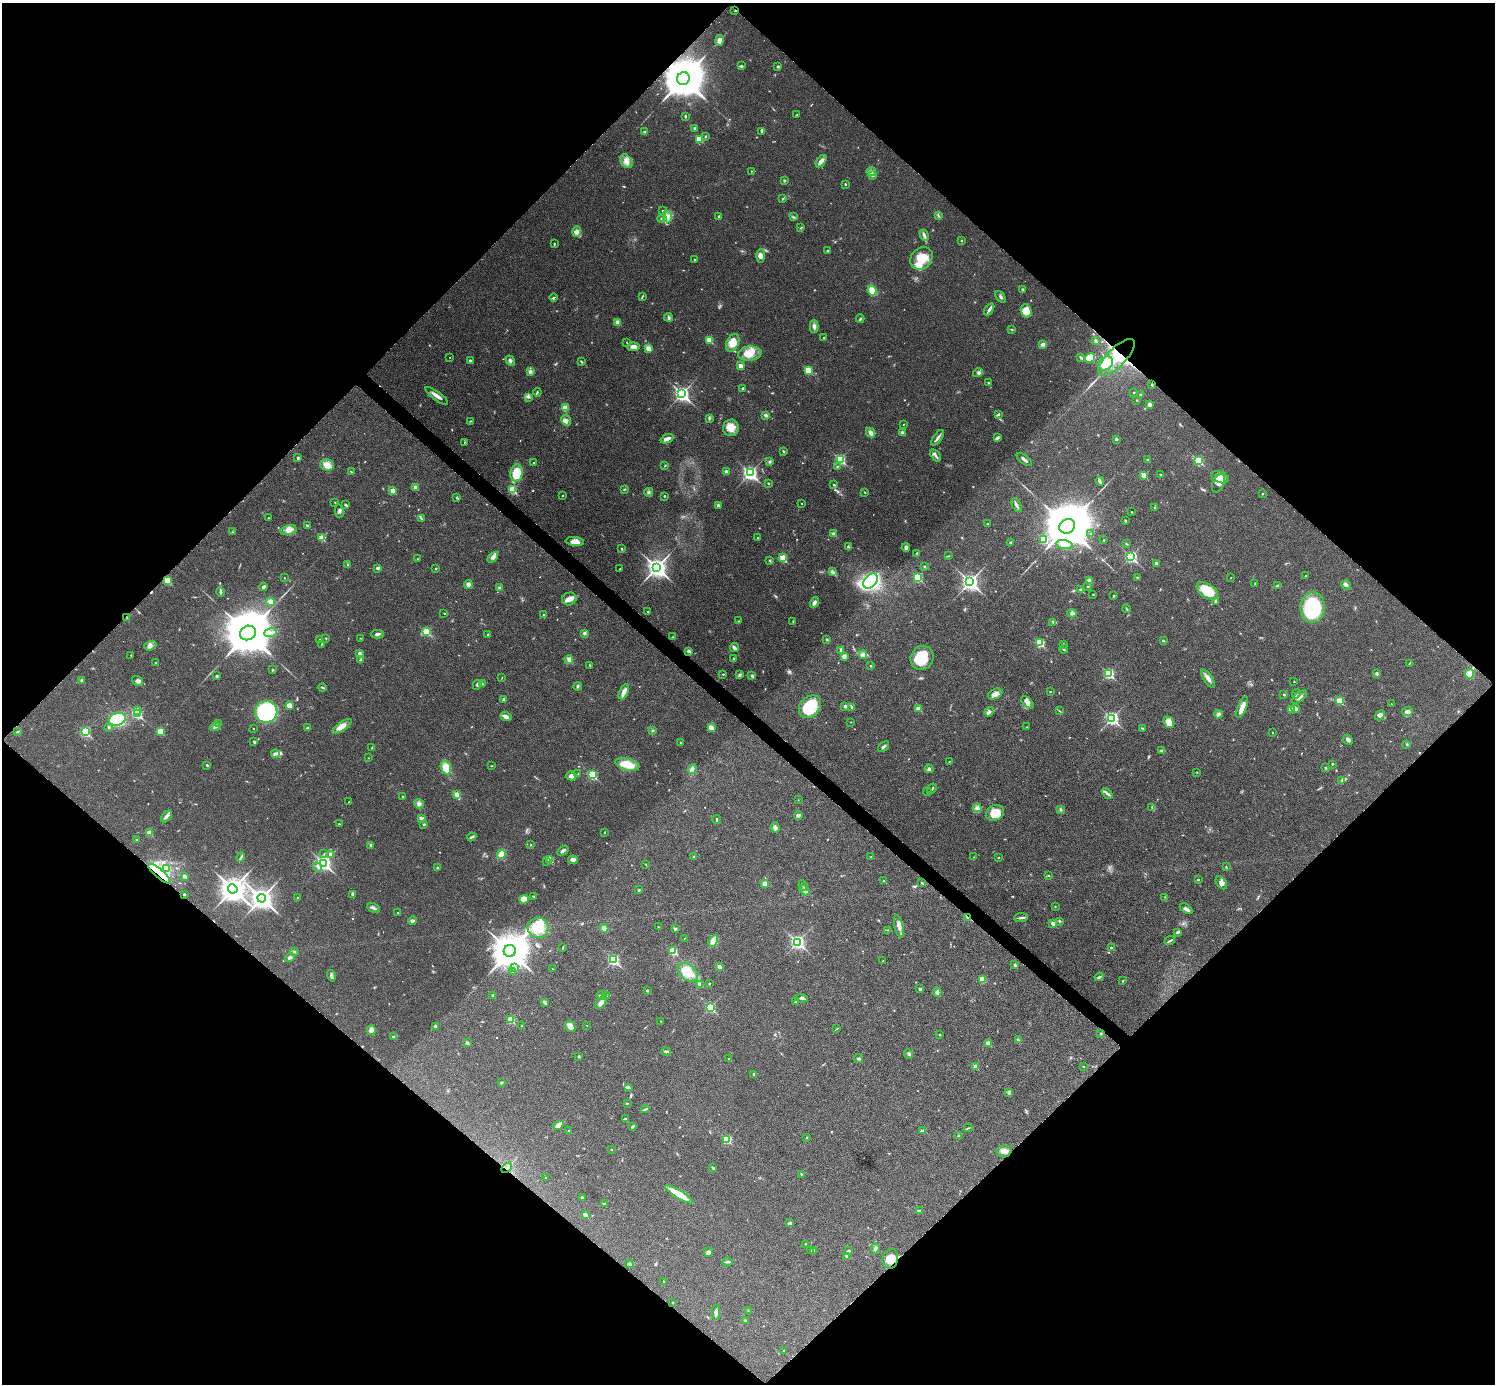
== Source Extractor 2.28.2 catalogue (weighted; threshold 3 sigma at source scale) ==
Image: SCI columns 14-5982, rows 305-5829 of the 5992 x 5993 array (HDU 1 of 3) = the unmasked area's bounding box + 8 px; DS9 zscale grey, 4 x 4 block average (1 PNG px = mean of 4 x 4 image px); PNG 1497 x 1386 px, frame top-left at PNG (2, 3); each listed source drawn as its Kron ellipse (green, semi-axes under 4 px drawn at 4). Shown black and unused: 51% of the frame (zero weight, under 6 of 11 exposures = <1% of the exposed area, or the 3 px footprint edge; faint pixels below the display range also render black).
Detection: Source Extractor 2.28.2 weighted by HDU 2 'WHT'. Background 0.0216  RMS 0.0026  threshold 0.0105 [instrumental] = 3 sigma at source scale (4.09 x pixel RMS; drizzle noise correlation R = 1.36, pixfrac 0.8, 0.05/0.05 arcsec/px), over >= 5 px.
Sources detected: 687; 10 too faint to see at this stretch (4 x 4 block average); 1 inside a brighter object's white glare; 6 cosmic-ray / hot-pixel residue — neither listed nor drawn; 14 coinciding with a brighter row at this scale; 25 inside a brighter listed object's ellipse — not listed separately; of the other 631, all 500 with FLUX_AUTO >= 0.626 (the completeness limit of this list) listed and drawn (131 fainter detections not listed), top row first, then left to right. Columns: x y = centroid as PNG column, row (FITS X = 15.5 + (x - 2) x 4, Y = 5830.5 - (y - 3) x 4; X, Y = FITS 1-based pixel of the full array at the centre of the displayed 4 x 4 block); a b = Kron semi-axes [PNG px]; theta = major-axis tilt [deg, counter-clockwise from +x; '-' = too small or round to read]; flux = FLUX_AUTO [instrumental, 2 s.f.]
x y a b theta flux
735 10 2 2 - 1
719 40 5 3 - 6.9
741 66 3 2 - 2.5
778 66 2 2 - 3.9
683 79 6 6 - 7400
796 115 3 2 - 0.64
685 116 4 2 - 1.2
695 128 2 2 - 7.1
762 131 4 3 - 3.3
644 132 3 2 - 1.8
705 136 2 2 - 1.2
699 139 2 2 - 42
626 161 7 5 -53 9.5
821 161 7 3 52 8
751 171 2 2 - 1.4
871 171 4 2 - 3
872 175 4 2 - 2.2
784 180 3 2 - 1.5
845 184 2 2 - 2.3
783 198 2 2 - 0.64
663 211 2 2 - 2
938 215 2 2 - 0.8
719 216 3 2 - 1.1
667 217 6 4 -75 6.3
794 217 3 2 - 0.63
662 218 5 2 - 2.7
801 228 3 2 - 1.1
577 232 5 3 - 4.7
924 235 6 2 -63 2.9
962 240 2 2 - 0.82
554 244 3 2 - 1.5
827 251 3 2 - 1.3
761 256 7 4 88 5.8
921 258 12 10 49 25
694 259 2 2 - 0.93
1023 289 3 3 - 2.5
872 290 5 4 - 15
642 296 3 2 - 1.3
554 297 4 2 - 1.2
1001 297 6 2 -53 3
989 309 6 3 56 3.9
1026 311 7 5 -73 20
668 317 4 3 - 2.3
860 319 4 2 - 1.8
618 322 2 2 - 25
814 326 6 3 -88 4.6
1012 329 2 2 - 0.76
824 338 2 2 - 3.5
709 340 2 2 - 39
1095 340 4 3 - 2.2
627 342 2 2 - 0.63
733 343 9 6 63 21
1043 344 3 3 - 4.3
633 347 6 3 5 7.7
648 348 2 2 - 29
750 353 12 7 4 19
450 357 2 2 - 0.88
1081 357 4 2 - 2.1
1117 357 24 9 45 52
1090 358 5 4 - 20
470 360 2 2 - 4
510 361 5 3 - 3
582 362 2 2 - 1
1106 363 8 6 39 54
740 366 2 2 - 19
808 370 2 2 - 57
530 371 4 3 - 3.8
978 373 5 2 - 1.8
988 383 2 2 - 1
1152 384 2 2 - 2
743 388 3 2 - 1.6
537 392 4 2 - 1.3
1134 392 2 2 - 0.98
682 394 3 3 - 430
1141 394 2 2 - 1
437 396 13 3 -36 8.5
528 397 2 2 - 0.98
1137 400 2 2 - 1
1149 404 4 3 - 3.3
565 408 2 2 - 12
999 414 3 2 - 1.7
765 415 2 2 - 9.4
709 418 3 2 - 1.5
566 420 5 4 - 4.8
470 421 2 2 - 0.73
903 424 2 2 - 0.78
731 428 8 8 - 16
871 432 5 3 - 6.5
902 433 2 2 - 14
938 438 9 2 55 4.5
997 438 2 2 - 1.2
667 439 7 3 21 7.3
1116 439 3 2 - 2.2
464 442 2 2 - 0.82
783 451 3 2 - 1.5
935 455 7 3 -53 3.8
298 458 2 2 - 1.9
840 459 3 2 - 130
1024 460 9 2 -37 4.3
1147 460 2 2 - 3.6
1199 461 2 2 - 92
534 462 2 2 - 1.4
770 462 2 2 - 1.2
327 465 7 5 -18 12
665 466 2 2 - 0.74
837 466 3 2 - 0.96
351 472 4 2 - 1.2
726 472 2 2 - 5
516 473 9 6 81 32
750 473 3 2 - 370
1160 474 2 2 - 1
1144 475 2 2 - 31
1220 477 9 5 -23 10
1100 481 4 3 - 2.4
768 483 2 2 - 2.1
1218 483 10 5 65 8.8
834 485 2 2 - 3.1
415 487 2 2 - 12
625 489 3 2 - 1.2
512 490 2 2 - 66
393 491 2 2 - 23
649 492 4 2 - 2
865 492 2 2 - 1
1262 494 2 2 - 0.96
563 495 2 2 - 0.78
664 496 2 2 - 1.2
457 498 3 2 - 1.7
335 503 2 2 - 0.85
801 503 2 2 - 1.5
346 505 3 2 - 2.1
718 505 3 2 - 3.4
1016 505 7 3 -64 3.8
1155 508 3 2 - 2.1
339 511 7 3 -81 3.3
1132 512 2 2 - 0.78
268 518 2 2 - 0.95
422 519 3 2 - 1.2
1125 521 2 2 - 2.6
987 524 2 2 - 0.83
307 525 4 2 - 1.9
1067 526 8 7 - 12000
289 530 8 4 14 7.8
232 532 2 2 - 0.86
1091 533 2 2 - 2.1
834 534 2 2 - 15
322 538 2 2 - 32
757 538 3 2 - 1.1
1044 540 2 2 - 73
1104 540 2 2 - 1.1
575 542 9 4 -6 11
1011 542 4 2 - 1.5
1126 544 2 2 - 0.69
1064 545 8 3 -9 8.9
848 547 4 2 - 2.9
906 548 4 2 - 5.5
622 549 3 2 - 1.2
917 553 3 2 - 1.4
948 556 3 2 - 0.8
493 557 6 4 45 5.6
1131 557 3 2 - 220
783 558 2 2 - 60
417 559 2 2 - 0.71
770 560 2 2 - 4.8
1156 563 2 2 - 6.2
348 564 3 2 - 1.1
657 567 4 3 - 910
925 567 2 2 - 1.6
377 568 4 3 - 2.4
436 568 2 2 - 1.9
620 569 2 2 - 1.2
833 572 3 2 - 1.6
1306 576 2 2 - 0.66
918 577 2 2 - 89
1137 577 2 2 - 0.68
1231 577 2 2 - 0.66
284 578 2 2 - 1.3
167 580 2 2 - 51
870 581 9 6 48 160
1089 581 4 3 - 3.6
970 582 3 3 - 600
1255 584 4 2 - 0.98
468 585 4 3 - 7.1
1346 585 5 4 - 4.1
1088 586 2 2 - 0.99
1277 586 2 2 - 3.4
263 587 4 3 - 2.1
499 588 4 3 - 3.2
1080 589 3 2 - 1.2
1207 591 12 6 -33 46
220 592 5 2 - 3.1
1093 594 2 2 - 0.83
1114 596 3 2 - 1.4
569 599 7 6 - 8.1
1216 601 3 3 - 2.4
271 602 4 3 - 12
815 602 5 3 - 4.7
1313 607 15 12 85 110
1126 609 4 2 - 1.5
648 612 2 2 - 3.3
444 613 2 2 - 0.8
1072 613 5 3 - 3.6
543 615 3 2 - 0.88
127 618 3 2 - 1.2
739 621 2 2 - 0.91
793 621 4 2 - 1.2
1053 622 4 2 - 2.6
426 632 2 2 - 70
248 633 8 7 - 11000
270 633 6 3 18 5.4
584 633 2 2 - 7.4
377 634 6 3 -1 3.5
488 635 2 2 - 1.5
673 637 3 2 - 0.92
326 638 2 2 - 0.92
360 638 2 2 - 0.85
827 639 3 2 - 1.4
320 640 3 2 - 2
1163 641 2 2 - 1.6
1040 643 3 2 - 82
321 644 4 2 - 0.84
1063 644 3 2 - 0.92
150 646 6 4 19 5
734 648 5 2 - 4.9
1063 649 4 2 - 1.8
841 650 4 3 - 2.3
689 651 3 3 - 3.6
359 653 2 2 - 11
863 654 4 3 - 4.5
131 655 2 2 - 0.64
844 656 4 3 - 2.8
922 658 12 11 - 42
360 659 3 2 - 1.3
569 659 4 3 - 3.6
734 659 3 2 - 1.3
156 663 3 2 - 1.2
1410 663 4 2 - 0.81
590 665 3 2 - 0.97
871 666 2 2 - 0.92
273 669 3 2 - 0.74
1109 673 3 2 - 150
723 674 2 2 - 2.2
1377 674 4 2 - 1.9
1469 674 5 4 - 18
739 675 3 2 - 1.1
217 676 3 2 - 2
752 676 2 2 - 9.7
502 678 2 2 - 0.77
1208 679 10 3 -56 6.3
82 680 3 3 - 1.9
138 681 6 3 -34 3.8
1294 682 2 2 - 1
482 684 2 2 - 0.76
477 685 5 3 - 2.7
578 686 4 2 - 1.8
322 688 4 2 - 1.7
624 692 8 3 64 9.1
1050 692 3 2 - 0.63
995 694 7 5 25 7.9
1284 694 3 2 - 1.3
1296 694 5 2 - 1.9
1299 697 9 3 37 5.1
504 699 2 2 - 3.8
1340 701 2 2 - 54
1027 702 8 4 -42 6.8
1391 704 2 2 - 0.69
289 705 2 2 - 25
845 706 2 2 - 8.6
810 707 12 9 46 62
852 707 2 2 - 2.7
1242 707 11 3 68 14
918 709 2 2 - 21
1291 709 2 2 - 19
1296 709 4 3 - 4
137 710 2 2 - 10
1059 711 2 2 - 0.82
1407 711 5 4 - 4.3
266 712 11 11 - 160
989 712 5 3 - 3.1
137 713 3 2 - 150
1218 714 4 3 - 4
1380 715 5 4 - 6.6
506 716 6 3 -21 5.9
1112 718 3 2 - 290
117 719 9 6 20 110
851 722 2 2 - 0.63
1169 722 6 5 - 17
219 724 2 2 - 3.4
215 726 5 2 - 2.8
342 726 11 4 35 13
109 727 2 2 - 3.7
1027 727 3 2 - 0.69
307 728 3 2 - 3.1
711 728 2 2 - 31
1142 728 3 2 - 1.4
253 729 2 2 - 1.2
652 730 2 2 - 1.1
18 731 2 2 - 0.8
160 731 2 2 - 40
85 732 3 2 - 140
1273 732 2 2 - 0.72
1348 740 5 3 - 4.9
254 741 3 2 - 1.2
680 742 2 2 - 0.73
1407 744 2 2 - 0.75
883 746 6 2 40 3.1
372 748 3 2 - 2.1
1162 750 4 2 - 1.9
275 754 4 2 - 2.5
368 758 2 2 - 0.63
949 761 2 2 - 1.7
627 764 12 5 -15 30
1332 764 2 2 - 1.1
207 765 2 2 - 3.6
492 766 3 2 - 0.87
446 767 7 5 -68 23
1326 768 2 2 - 3.2
692 769 5 4 - 4.6
929 769 4 3 - 2.8
1197 773 2 2 - 0.63
578 774 2 2 - 0.69
592 775 3 2 - 110
571 776 5 4 - 4.9
1342 780 3 2 - 1.9
932 789 5 2 - 2
927 792 4 2 - 1
1107 793 6 3 -43 3.8
457 794 2 2 - 24
402 796 2 2 - 0.81
798 800 2 2 - 0.66
349 802 2 2 - 0.96
419 804 5 4 - 4.1
1152 807 3 2 - 1.3
977 808 4 3 - 3.5
1060 809 3 2 - 1.2
995 813 9 7 27 18
798 815 4 3 - 4
166 816 7 3 47 4.4
421 818 4 2 - 5
716 820 4 2 - 1.7
339 824 2 2 - 2.1
424 824 3 2 - 1.7
775 827 5 4 - 4.4
604 832 2 2 - 0.86
149 833 2 2 - 23
472 837 5 2 - 1.9
137 840 3 2 - 1.1
370 845 2 2 - 4.3
531 845 2 2 - 0.73
563 851 6 2 32 3.4
324 854 3 2 - 0.88
331 854 2 2 - 10
501 854 4 3 - 20
241 857 5 2 - 2.1
694 857 2 2 - 3.2
871 857 2 2 - 1.2
974 857 2 2 - 0.92
998 858 2 2 - 0.72
550 859 2 2 - 37
573 860 5 4 - 6.9
547 861 3 2 - 0.72
324 863 3 3 - 370
646 865 2 2 - 0.7
1226 866 2 2 - 0.63
317 867 5 3 - 3.3
166 868 2 2 - 0.9
438 868 3 3 - 1.8
159 873 14 4 -41 24
1048 875 2 2 - 1.2
184 876 2 2 - 10
1198 880 2 2 - 1.3
884 881 2 2 - 0.87
922 883 2 2 - 0.65
1221 883 7 5 -52 6.8
765 884 4 3 - 6.3
803 886 5 2 - 1.9
233 889 5 4 - 1700
639 890 2 2 - 1.7
804 890 5 3 - 3.7
184 894 2 2 - 2
353 894 4 3 - 3.3
533 896 3 2 - 1.2
297 897 2 2 - 0.75
1165 897 2 2 - 0.76
262 898 4 3 - 1100
524 899 5 4 - 12
1055 906 2 2 - 0.69
373 908 7 3 -28 3.8
1186 909 7 3 -34 4
397 913 2 2 - 1.5
968 918 3 2 - 5.9
1021 918 7 2 5 3.3
412 921 4 3 - 3.5
1060 921 3 2 - 1.5
1053 923 2 2 - 16
899 926 11 3 -76 9.1
658 927 2 2 - 1.2
538 928 10 10 - 25
604 928 4 3 - 5.5
675 928 3 2 - 2.3
887 930 2 2 - 0.8
1178 932 3 2 - 2.1
684 938 2 2 - 0.65
713 941 6 3 64 27
1170 941 5 2 - 2.1
798 942 3 2 - 330
563 947 3 2 - 1.2
1111 947 2 2 - 4
510 951 6 6 - 4800
673 951 2 2 - 71
294 952 3 2 - 1.6
290 957 5 3 - 4
614 960 3 2 - 170
883 961 2 2 - 1.4
1015 965 2 2 - 5.7
719 967 2 2 - 12
514 968 3 2 - 2.6
552 969 2 2 - 0.65
512 972 2 2 - 0.72
688 972 11 7 -38 34
331 976 6 3 -73 3.1
1099 977 4 2 - 2.7
982 979 3 3 - 22
1123 981 2 2 - 1.1
700 984 2 2 - 11
709 984 2 2 - 1.1
920 989 2 2 - 7.7
647 991 3 2 - 1.2
937 992 4 4 - 4
493 995 2 2 - 6.1
602 995 4 3 - 3.5
607 995 4 3 - 2.5
801 998 7 2 -8 2.6
601 1002 8 4 55 8.1
796 1002 3 2 - 3.5
545 1003 4 2 - 1.6
710 1007 3 2 - 130
511 1020 2 2 - 52
661 1021 2 2 - 0.63
587 1025 2 2 - 0.71
435 1026 4 2 - 2.4
522 1026 2 2 - 3.8
570 1026 6 4 -62 10
836 1029 3 2 - 0.76
371 1030 4 3 - 11
1101 1033 3 2 - 1.3
940 1035 2 2 - 0.99
394 1037 3 2 - 1.5
1018 1040 4 2 - 1.8
467 1043 2 2 - 6.4
988 1043 2 2 - 17
666 1051 5 3 - 2.4
909 1054 5 2 - 2.3
579 1056 2 2 - 4.5
729 1059 2 2 - 0.95
859 1059 4 2 - 2.2
1083 1066 2 2 - 1.5
975 1067 2 2 - 21
753 1074 2 2 - 4.2
501 1083 3 2 - 1.9
628 1087 4 3 - 1.9
1009 1092 3 2 - 1.3
627 1103 2 2 - 0.69
645 1109 4 2 - 1.9
625 1119 3 2 - 2.4
558 1125 6 3 43 11
632 1127 3 2 - 2
968 1128 4 2 - 1.2
569 1131 2 2 - 2.6
922 1131 3 3 - 2.5
958 1136 3 2 - 1.3
807 1137 3 2 - 0.88
727 1139 2 2 - 83
611 1149 2 2 - 1.6
1004 1151 7 5 3 7.4
507 1168 6 2 45 3.5
713 1168 3 2 - 1.7
801 1174 2 2 - 2.1
546 1178 3 2 - 0.99
679 1194 16 3 -32 32
582 1197 2 2 - 2.2
604 1204 4 2 - 2.5
919 1211 3 2 - 3.9
585 1215 2 2 - 15
790 1223 3 3 - 3.3
805 1244 2 2 - 0.96
875 1248 5 3 - 3.6
810 1250 3 2 - 1.2
814 1250 2 2 - 1.3
849 1251 3 2 - 2.4
708 1252 4 4 - 3
847 1256 2 2 - 7.7
890 1259 10 7 81 15
727 1262 5 2 - 2.1
629 1264 4 2 - 1.9
663 1281 2 2 - 0.91
672 1303 2 2 - 1.4
748 1311 2 2 - 0.66
716 1312 7 2 88 7
745 1321 2 2 - 5.3
784 1351 2 2 - 2.2
Overlapping masked pixels (flux is a lower limit): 9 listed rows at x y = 735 10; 683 79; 1117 357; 1106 363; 159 873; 184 894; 968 918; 507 1168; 890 1259
Diffuse or blended objects may show on this block-average render without a row.